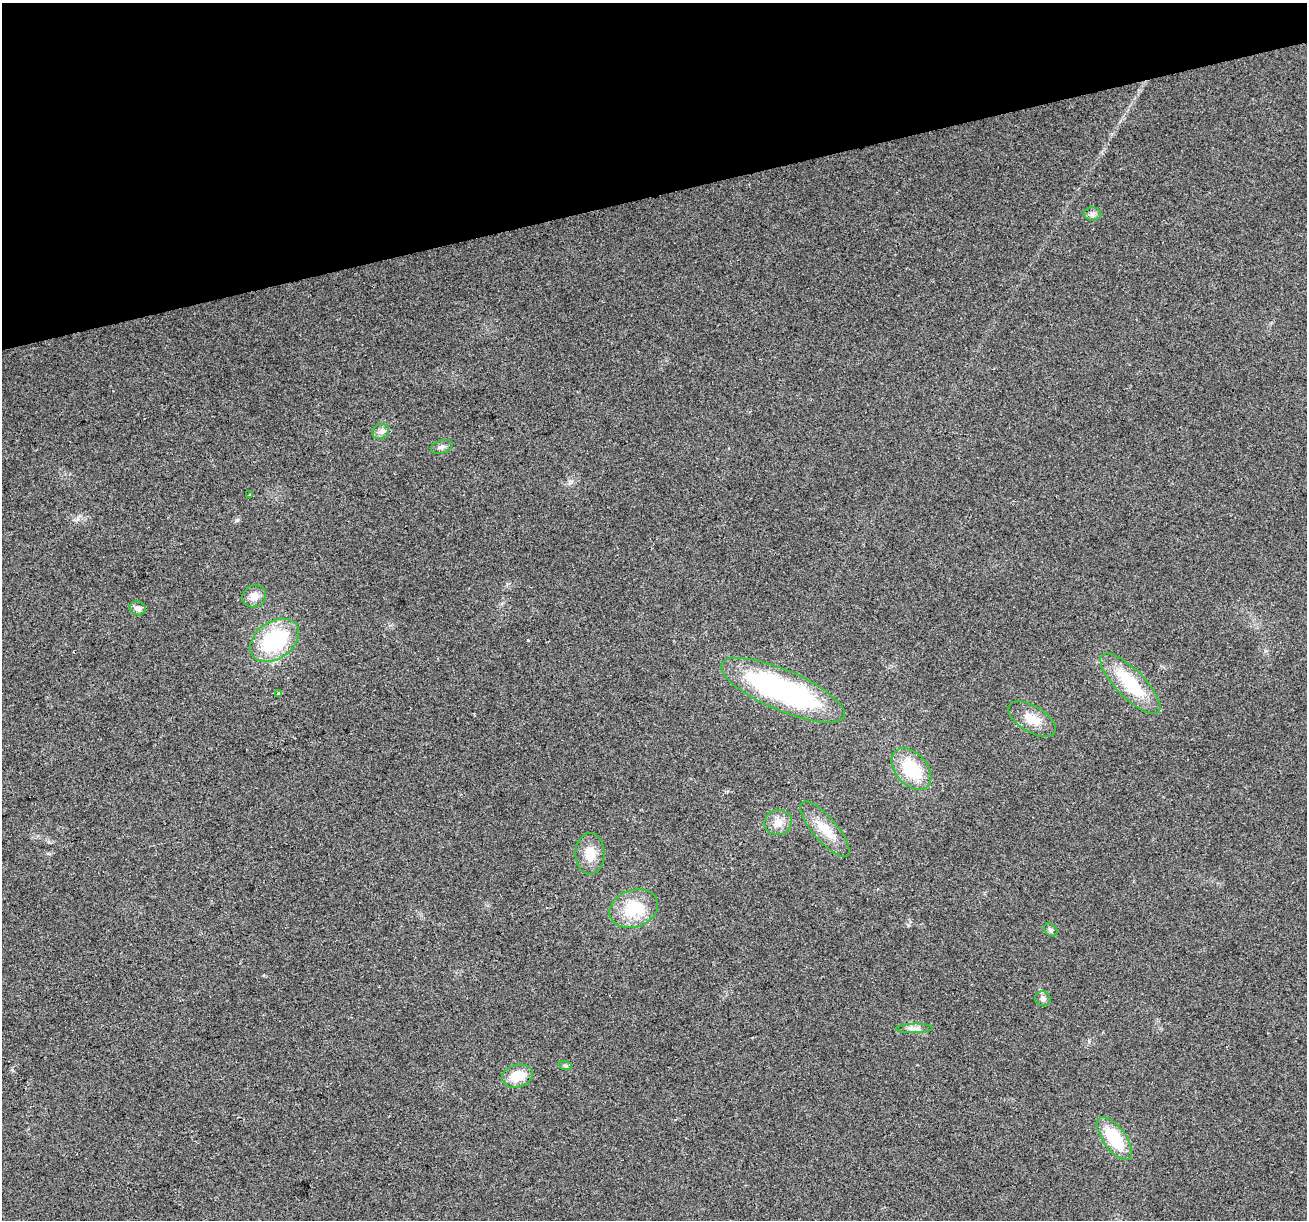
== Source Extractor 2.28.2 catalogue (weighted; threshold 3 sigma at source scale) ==
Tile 3 of 4 x 4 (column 3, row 1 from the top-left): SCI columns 2611-3915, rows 3758-4975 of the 5220 x 5026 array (HDU 1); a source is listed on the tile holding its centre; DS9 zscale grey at full resolution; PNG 1309 x 1222 px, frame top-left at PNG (2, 3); each listed source drawn as its Kron ellipse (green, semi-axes under 4 px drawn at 4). Shown black and unused: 16% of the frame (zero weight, under 2 of 3 exposures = <1% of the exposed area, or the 3 px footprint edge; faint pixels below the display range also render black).
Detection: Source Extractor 2.28.2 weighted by HDU 2 'WHT'; one run over the whole footprint, this tile lists its part. Background 0.0564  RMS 0.0086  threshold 0.0389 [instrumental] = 3 sigma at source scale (4.5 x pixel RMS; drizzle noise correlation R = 1.50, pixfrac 1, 0.0396/0.0396 arcsec/px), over >= 5 px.
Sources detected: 24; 2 cosmic-ray / hot-pixel residue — neither listed nor drawn; the other 22 listed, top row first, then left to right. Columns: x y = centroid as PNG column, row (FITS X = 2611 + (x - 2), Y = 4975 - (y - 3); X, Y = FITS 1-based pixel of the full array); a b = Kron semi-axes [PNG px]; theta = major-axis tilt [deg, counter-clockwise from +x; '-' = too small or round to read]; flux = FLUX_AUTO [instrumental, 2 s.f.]
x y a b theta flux
1093 214 9 6 -1 3.2
381 432 8 7 - 3.5
442 447 11 6 17 3.2
249 495 3 2 - 1
254 596 12 11 - 7.9
138 608 8 7 - 4.1
274 640 27 18 35 74
1130 684 40 14 -45 48
783 690 67 20 -23 180
279 694 4 3 - 10
1032 719 27 13 -31 15
911 769 24 15 -48 41
778 822 14 12 8 9.3
825 829 35 12 -49 20
590 854 20 14 -89 16
634 909 25 18 20 35
1051 930 7 6 - 2
1043 999 8 7 - 3.3
914 1028 18 4 1 4.6
565 1065 7 4 -19 1.7
517 1076 15 11 15 19
1114 1138 25 11 -53 39
Overlapping masked pixels (flux is a lower limit): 1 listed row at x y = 279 694
Unlisted compact peaks at least as high as the median listed source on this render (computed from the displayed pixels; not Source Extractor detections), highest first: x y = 237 520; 908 925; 78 519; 12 1070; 1089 1042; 570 483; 1265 651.